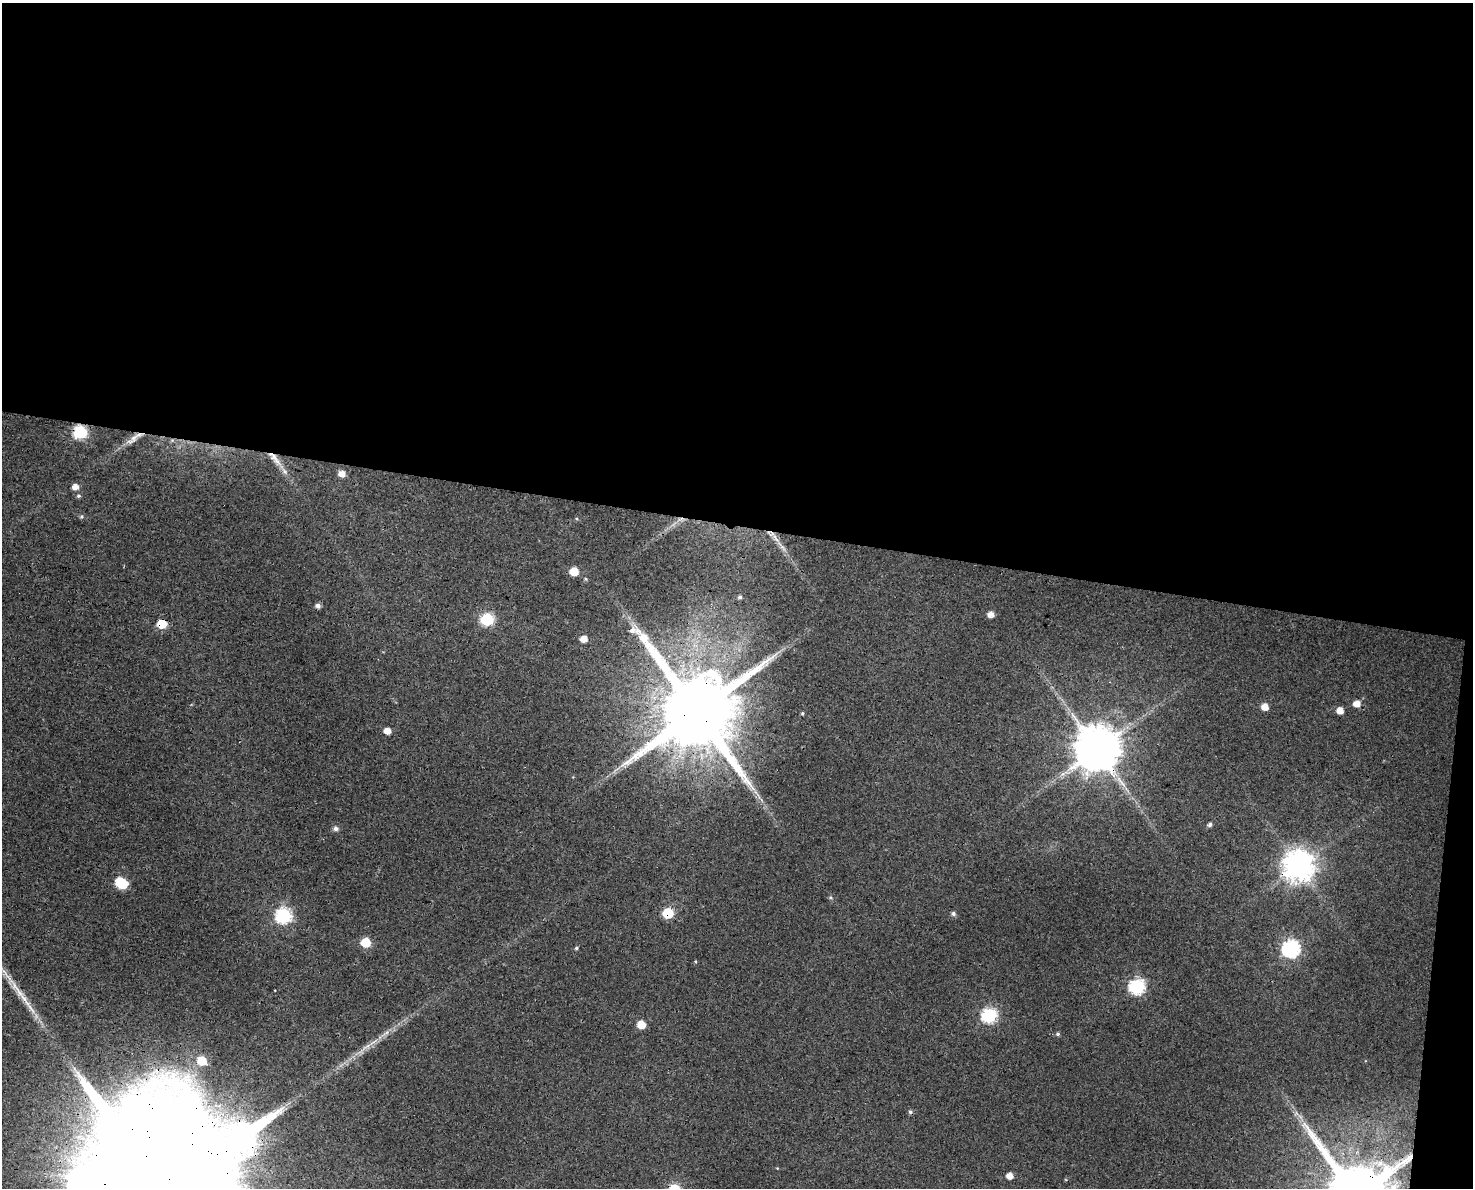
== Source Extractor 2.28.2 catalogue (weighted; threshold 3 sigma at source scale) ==
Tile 3 of 3 x 4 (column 3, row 1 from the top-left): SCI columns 3286-4756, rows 3570-4755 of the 5041 x 4776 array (HDU 1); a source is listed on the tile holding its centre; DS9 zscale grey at full resolution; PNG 1475 x 1190 px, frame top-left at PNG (2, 3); no overlay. Shown black and unused: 45% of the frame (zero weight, under 3 of 4 exposures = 5% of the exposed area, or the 3 px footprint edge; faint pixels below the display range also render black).
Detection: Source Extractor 2.28.2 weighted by HDU 2 'WHT'; one run over the whole footprint, this tile lists its part. Background 0.0285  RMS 0.0044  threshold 0.0196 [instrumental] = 3 sigma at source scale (4.5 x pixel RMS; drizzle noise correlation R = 1.50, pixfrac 1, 0.0396/0.0396 arcsec/px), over >= 5 px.
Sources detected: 44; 2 cosmic-ray / hot-pixel residue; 1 long thin detection or spike segment (spike, bleed or trail) — not listed; the other 41 listed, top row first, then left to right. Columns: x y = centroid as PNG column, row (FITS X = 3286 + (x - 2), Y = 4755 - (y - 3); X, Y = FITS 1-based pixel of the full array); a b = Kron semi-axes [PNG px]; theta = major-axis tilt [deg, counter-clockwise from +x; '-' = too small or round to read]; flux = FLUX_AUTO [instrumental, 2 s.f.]
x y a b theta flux
80 432 7 7 - 62
134 438 26 7 42 4.7
274 458 26 8 -48 5.9
342 474 6 6 - 3.4
75 487 6 5 - 3.1
79 496 5 5 - 0.8
82 517 6 5 - 0.7
776 538 17 5 -54 3.8
574 571 6 6 - 8.5
740 597 5 5 - 0.91
318 606 6 5 - 1.6
991 614 6 5 - 3.1
487 619 7 6 - 48
162 624 6 6 - 13
584 639 5 5 - 3.9
1357 704 6 6 - 4.2
1265 707 6 5 - 5.1
1340 710 6 5 - 4.1
697 711 21 19 -38 7900
802 713 5 4 - 0.53
387 731 5 5 - 4.1
1097 749 12 12 - 2000
1210 824 5 4 - 1.2
336 828 6 6 - 1.6
1299 866 10 9 - 720
122 883 9 6 -38 27
668 913 6 6 - 23
953 913 5 5 - 1.1
283 915 7 7 - 90
366 942 6 6 - 15
576 948 4 4 - 0.57
1291 949 8 7 - 130
1137 987 7 7 - 84
17 990 36 8 -52 9.1
989 1015 7 7 - 77
641 1025 6 5 - 8.4
1058 1034 5 5 - 0.77
373 1042 19 3 35 2.8
202 1061 7 6 - 11
241 1138 21 11 33 470
1010 1176 5 5 - 3.7
Overlapping masked pixels (flux is a lower limit): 10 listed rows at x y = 80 432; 274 458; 776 538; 162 624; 697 711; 1097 749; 1299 866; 668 913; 17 990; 241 1138
Isophote crosses this tile's border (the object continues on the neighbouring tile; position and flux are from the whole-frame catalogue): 1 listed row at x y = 241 1138